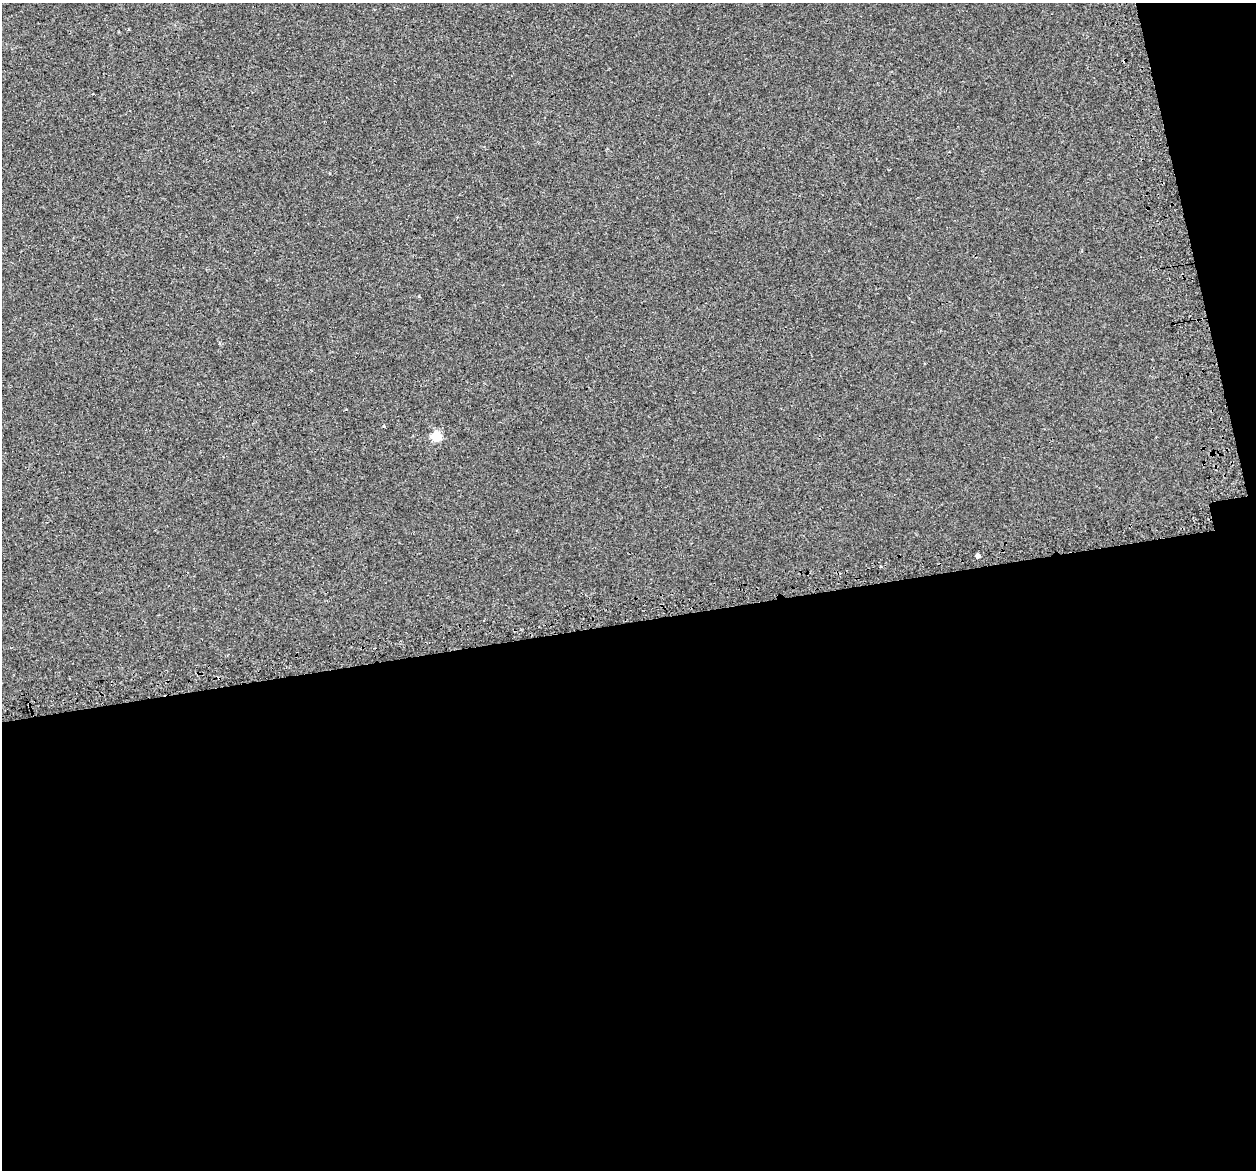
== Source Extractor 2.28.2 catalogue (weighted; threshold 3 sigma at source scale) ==
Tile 16 of 4 x 4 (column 4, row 4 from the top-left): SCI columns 3802-5055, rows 121-1288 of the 5097 x 4867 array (HDU 1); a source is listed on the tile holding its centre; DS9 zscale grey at full resolution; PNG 1258 x 1172 px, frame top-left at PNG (2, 3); no overlay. Shown black and unused: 49% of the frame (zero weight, under 2 of 3 exposures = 3% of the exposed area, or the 3 px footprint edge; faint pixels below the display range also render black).
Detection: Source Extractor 2.28.2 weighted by HDU 2 'WHT'; one run over the whole footprint, this tile lists its part. Background 0.00356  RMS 0.0041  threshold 0.0185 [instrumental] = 3 sigma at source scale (4.5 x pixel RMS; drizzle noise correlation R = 1.50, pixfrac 1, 0.0396/0.0396 arcsec/px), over >= 5 px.
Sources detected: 4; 1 cosmic-ray / hot-pixel residue — not listed; the other 3 listed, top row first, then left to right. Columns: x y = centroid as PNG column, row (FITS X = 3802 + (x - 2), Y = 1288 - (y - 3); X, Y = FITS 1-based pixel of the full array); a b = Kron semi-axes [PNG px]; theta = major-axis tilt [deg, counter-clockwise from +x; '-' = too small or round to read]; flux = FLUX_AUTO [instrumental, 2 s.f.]
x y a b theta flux
384 426 3 3 - 0.45
436 436 6 5 - 20
978 555 4 4 - 1.7